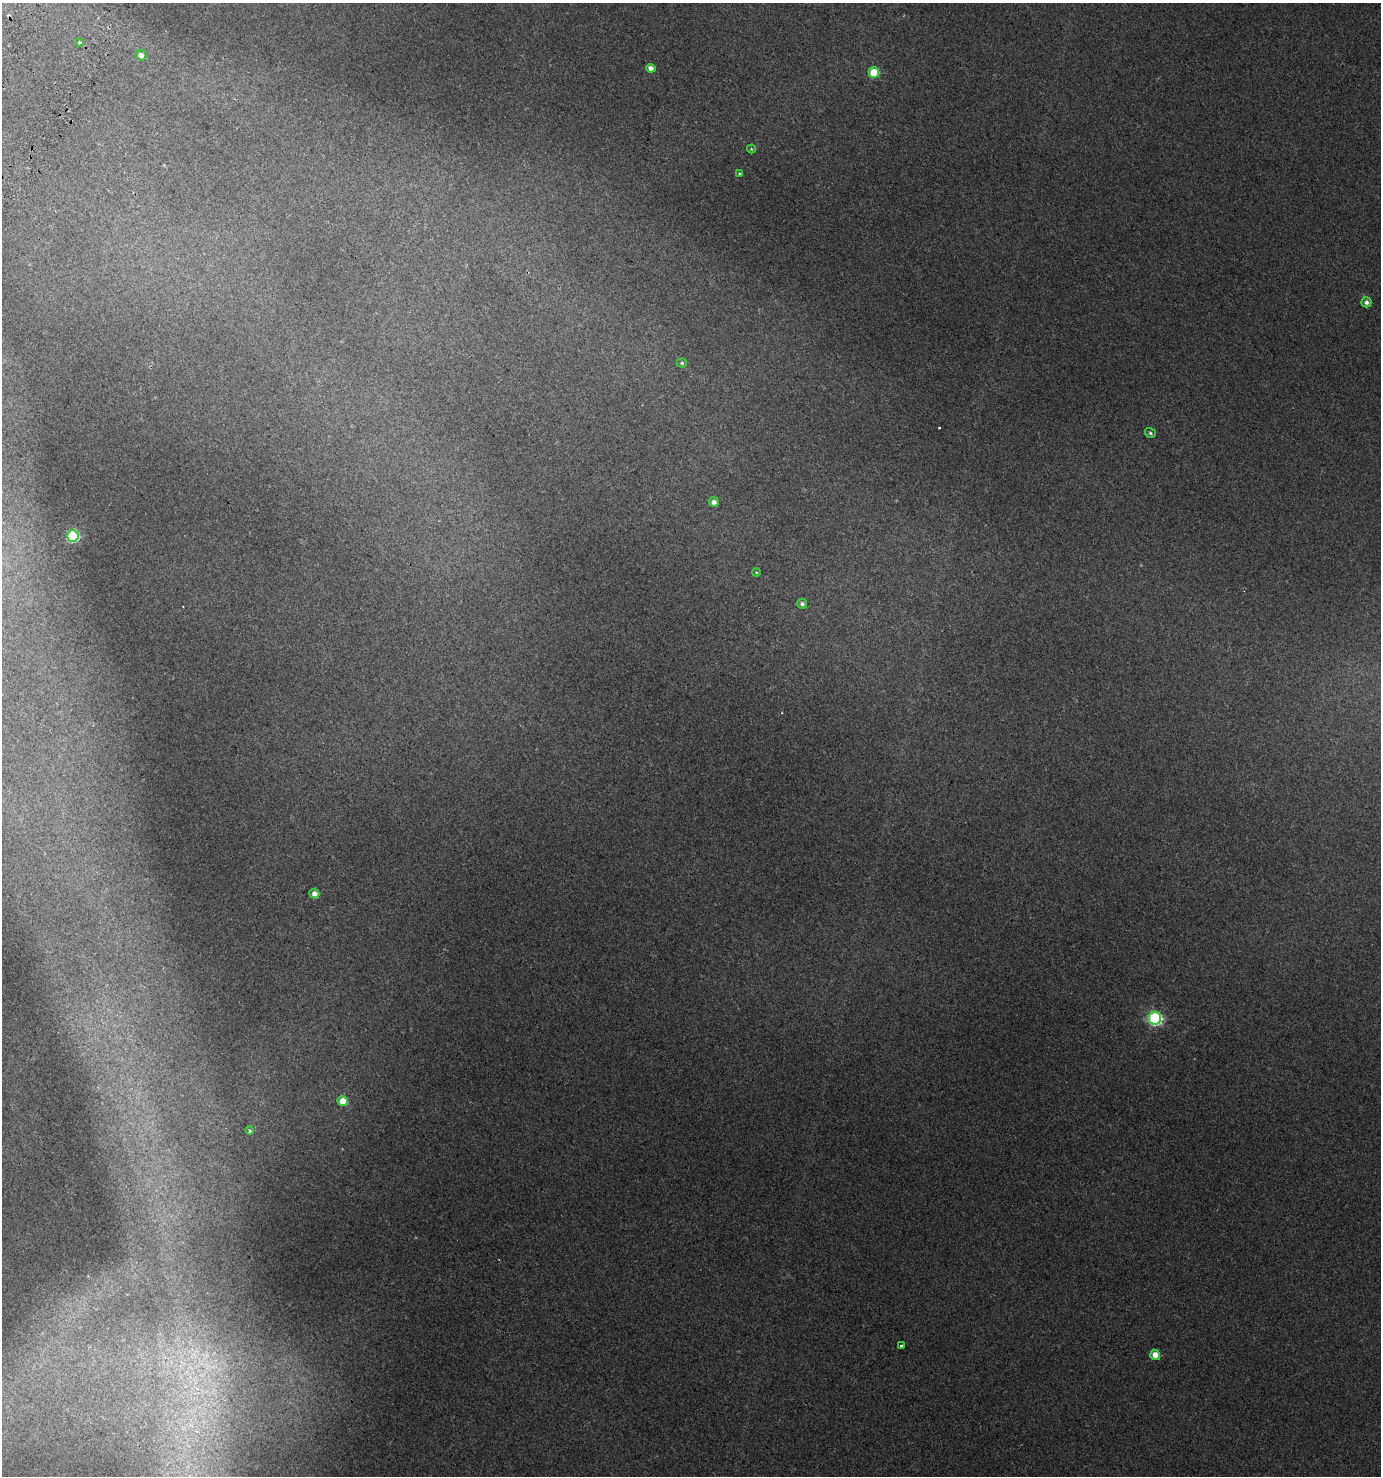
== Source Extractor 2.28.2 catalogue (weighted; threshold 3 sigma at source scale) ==
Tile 11 of 4 x 4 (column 3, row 3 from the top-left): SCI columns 3012-4390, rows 1526-2999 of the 6089 x 5992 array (HDU 1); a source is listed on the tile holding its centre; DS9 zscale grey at full resolution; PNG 1383 x 1478 px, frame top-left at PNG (2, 3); each listed source drawn as its Kron ellipse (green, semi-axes under 4 px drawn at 4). Shown black and unused: <1% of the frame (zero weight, under 2 of 3 exposures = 4% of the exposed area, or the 3 px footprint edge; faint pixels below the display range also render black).
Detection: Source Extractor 2.28.2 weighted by HDU 2 'WHT'; one run over the whole footprint, this tile lists its part. Background 0.0159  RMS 0.0048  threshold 0.0216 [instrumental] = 3 sigma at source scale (4.5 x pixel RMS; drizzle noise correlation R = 1.50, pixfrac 1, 0.0396/0.0396 arcsec/px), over >= 5 px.
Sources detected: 21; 2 cosmic-ray / hot-pixel residue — neither listed nor drawn; the other 19 listed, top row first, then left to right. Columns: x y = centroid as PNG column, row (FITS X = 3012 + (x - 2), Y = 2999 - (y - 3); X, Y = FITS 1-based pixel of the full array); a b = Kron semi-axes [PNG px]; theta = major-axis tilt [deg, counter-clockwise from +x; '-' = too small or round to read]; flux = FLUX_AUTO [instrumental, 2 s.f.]
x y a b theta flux
79 42 3 3 - 1.1
141 55 5 5 - 2.5
651 68 5 4 - 2.1
874 72 5 5 - 15
751 149 4 4 - 0.45
740 174 4 3 - 0.69
1366 302 5 5 - 1.5
682 363 5 4 - 0.68
1150 433 5 4 - 0.81
714 502 5 4 - 2.2
73 536 6 5 - 47
756 572 4 3 - 0.42
802 604 5 5 - 1.4
314 894 5 4 - 2.5
1155 1018 6 6 - 76
343 1101 5 5 - 6.2
250 1130 4 4 - 0.69
901 1346 4 3 - 4.3
1155 1355 5 5 - 4